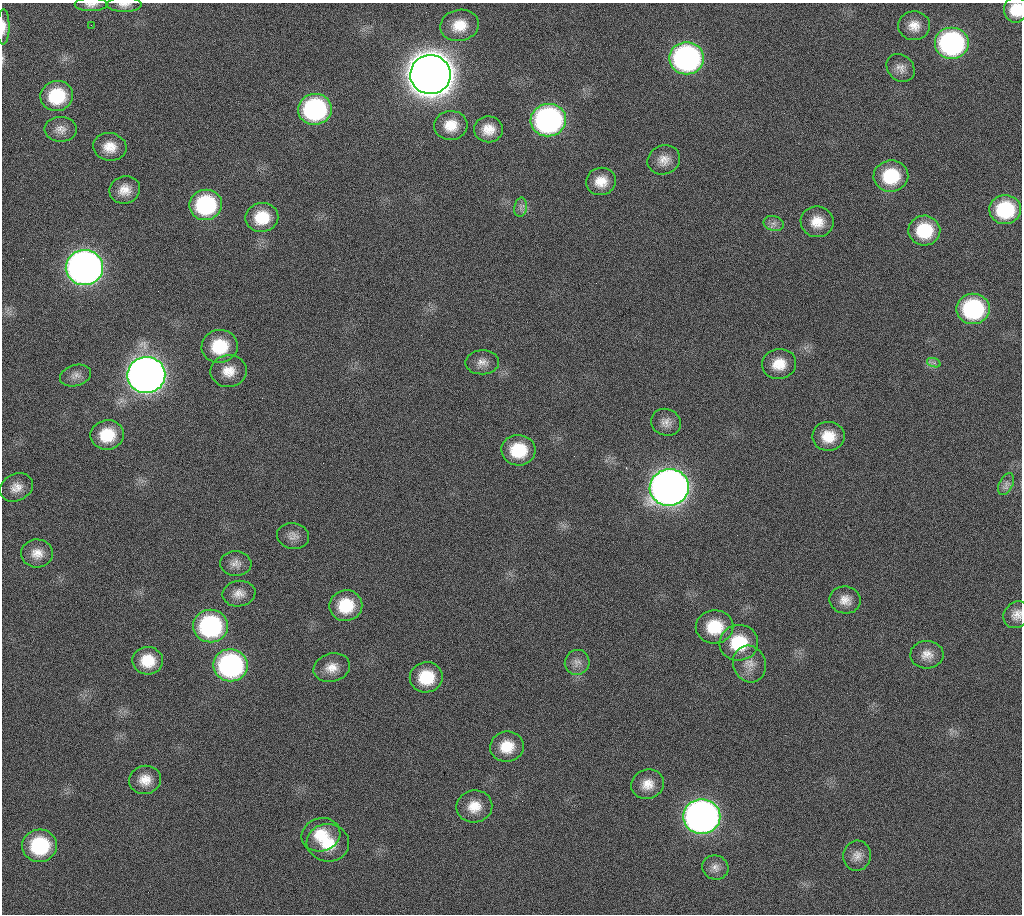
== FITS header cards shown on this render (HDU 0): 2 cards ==
NAXIS1  =                 1020 / length of data axis 1
NAXIS2  =                 912  / length of data axis 2

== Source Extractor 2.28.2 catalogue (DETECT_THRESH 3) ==
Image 1020 x 912 px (HDU 0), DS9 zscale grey, 1 PNG px = 1 image px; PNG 1024 x 916 px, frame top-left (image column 1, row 912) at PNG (2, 3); each listed source drawn as its Kron ellipse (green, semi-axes under 4 px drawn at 4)
Background 276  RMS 17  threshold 51.5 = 3 sigma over >= 5 px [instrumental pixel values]
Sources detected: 72; all 72 listed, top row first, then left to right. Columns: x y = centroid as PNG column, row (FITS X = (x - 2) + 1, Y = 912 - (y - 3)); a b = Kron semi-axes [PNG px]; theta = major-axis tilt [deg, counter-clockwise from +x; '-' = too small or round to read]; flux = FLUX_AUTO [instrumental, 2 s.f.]
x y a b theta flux
91 4 16 7 0 6.6e+03
124 4 17 7 0 7.4e+03
1016 10 13 12 - 2.7e+04
91 25 2 2 - 6.5e+03
459 25 19 15 12 2.5e+04
914 26 16 14 -2 1.5e+04
3 27 17 6 89 8.9e+03
952 43 17 16 - 2.5e+05
687 58 17 16 - 3.5e+05
901 68 15 12 -45 1.0e+04
430 75 20 19 - 4.7e+06
57 96 16 15 - 5.9e+04
315 109 17 15 7 2.0e+05
548 120 17 16 - 3.6e+05
451 125 17 14 6 2.2e+04
61 129 16 12 -1 1.1e+04
488 129 14 13 - 1.8e+04
110 147 17 14 -8 1.9e+04
664 160 16 14 23 1.4e+04
891 176 17 15 7 5.8e+04
601 181 15 13 17 1.9e+04
125 190 15 13 18 1.6e+04
206 205 16 15 - 1.2e+05
521 207 10 6 80 4.6e+03
1005 210 16 14 7 7.5e+04
262 217 16 14 9 3.6e+04
817 222 16 15 - 2.1e+04
774 223 10 7 -14 5.5e+03
924 230 16 15 - 5.3e+04
84 268 19 17 4 1.1e+06
973 309 16 15 - 1.4e+05
220 346 18 16 9 5.2e+04
482 362 17 12 2 1.0e+04
934 363 7 4 -19 2.7e+03
779 364 17 15 13 2.4e+04
229 371 18 16 2 2.0e+04
146 375 19 18 - 1.6e+06
76 376 16 10 15 8.3e+03
666 422 15 13 -23 1.0e+04
107 435 16 14 10 3.8e+04
828 436 16 14 0 2.6e+04
518 450 17 15 -2 4.9e+04
1006 484 12 6 63 5.6e+03
16 487 17 13 28 1.4e+04
669 487 19 18 - 1.5e+06
293 536 16 12 -12 9.2e+03
37 553 16 14 3 1.5e+04
236 563 15 12 -5 9.4e+03
239 594 16 12 10 1.2e+04
845 600 15 13 -11 1.4e+04
346 606 16 15 - 4.5e+04
1017 615 14 12 46 1.1e+04
210 626 17 16 - 1.8e+05
714 627 19 16 1 4.5e+04
739 643 19 18 - 5.6e+04
927 655 16 14 2 1.4e+04
148 661 15 14 - 3.0e+04
577 662 12 12 - 9.0e+03
749 664 19 16 -70 1.6e+04
231 665 17 16 - 2.6e+05
332 668 18 14 16 1.6e+04
426 677 16 15 - 4.3e+04
507 747 17 15 9 2.8e+04
145 780 16 14 8 1.7e+04
648 784 16 14 19 1.7e+04
474 806 18 16 10 2.3e+04
702 817 18 17 - 9.0e+05
321 835 19 16 16 3.2e+04
328 843 21 19 -4 3.8e+04
40 846 17 16 - 8.9e+04
857 856 15 14 - 1.1e+04
715 867 13 12 - 9.1e+03
At the frame edge (FLAGS 8, measured only in part): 5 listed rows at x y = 91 4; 124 4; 1016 10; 3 27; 1017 615